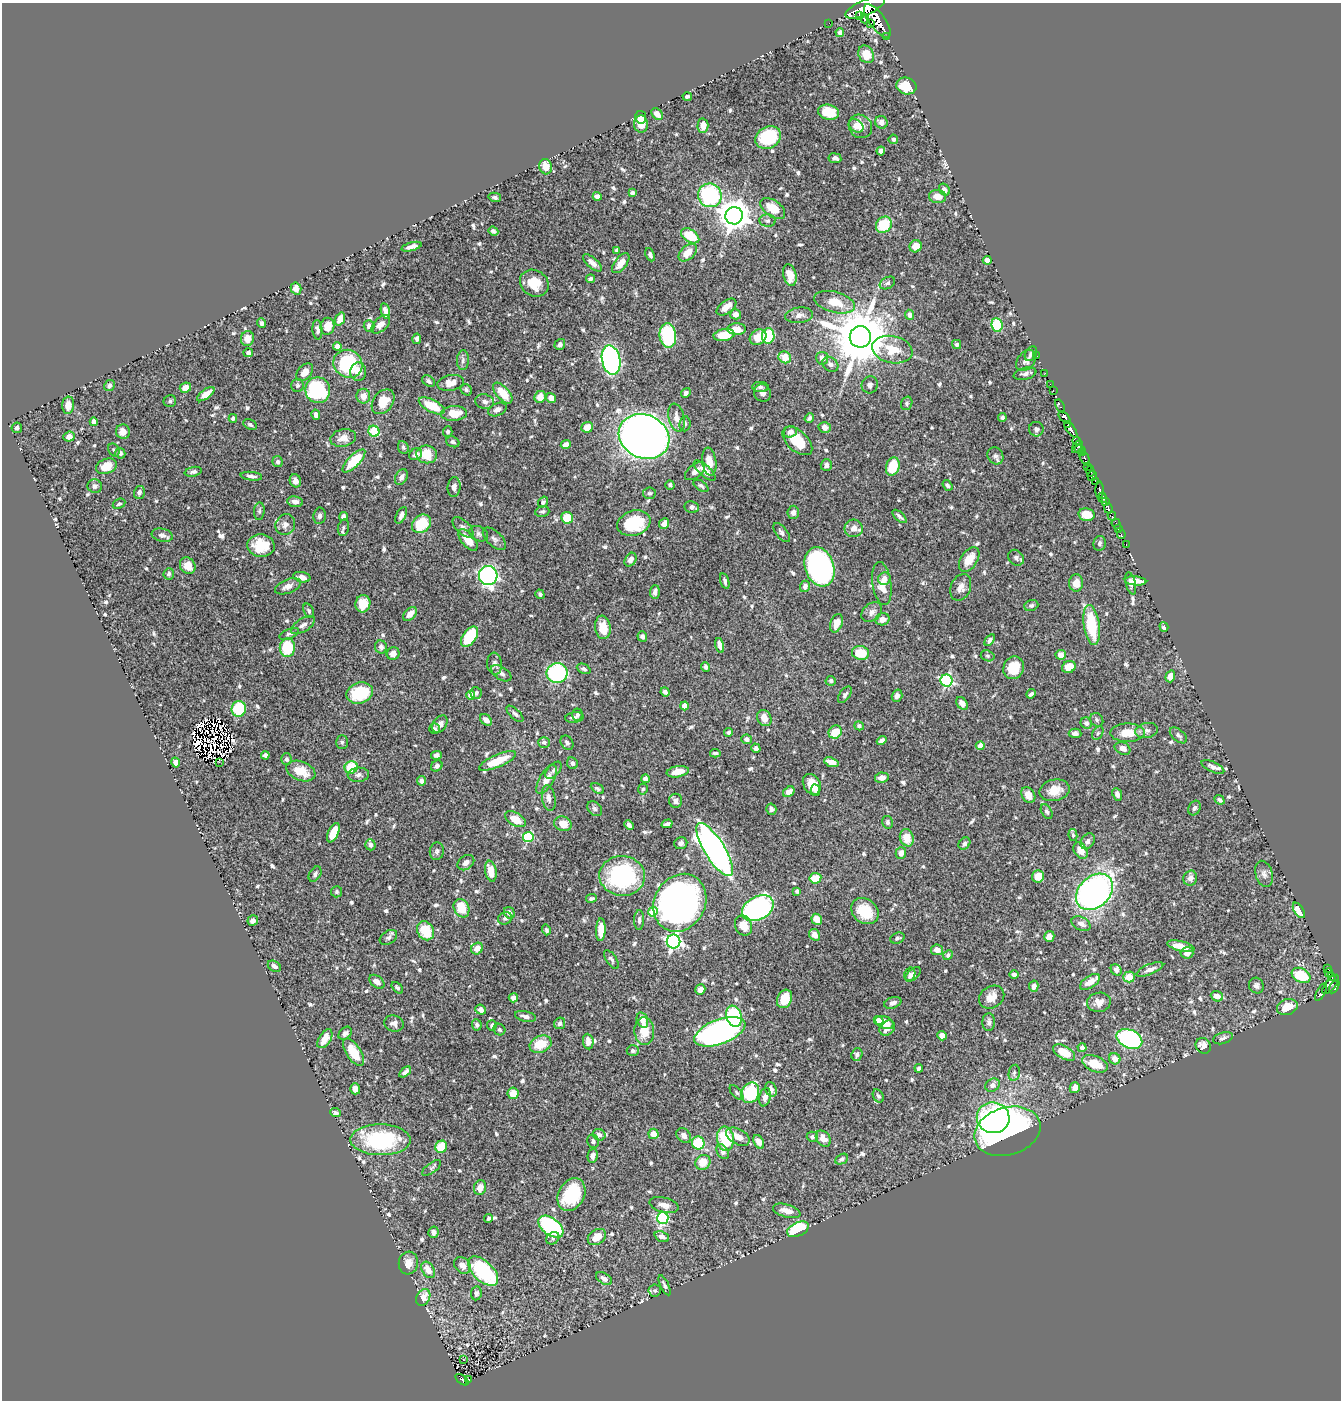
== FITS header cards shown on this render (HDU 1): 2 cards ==
NAXIS1  =                 1339
NAXIS2  =                 1398

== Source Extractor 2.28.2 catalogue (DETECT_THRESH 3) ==
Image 1339 x 1398 px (HDU 1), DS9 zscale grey, 1 PNG px = 1 image px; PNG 1343 x 1402 px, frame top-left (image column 1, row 1398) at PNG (2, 3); each listed source drawn as its Kron ellipse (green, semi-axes under 4 px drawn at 4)
Background 0.874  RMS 0.015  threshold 0.045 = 3 sigma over >= 5 px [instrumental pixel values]
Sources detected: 776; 13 with non-positive FLUX_AUTO (blend fragments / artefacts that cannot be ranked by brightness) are neither listed nor drawn; of the other 763, the 500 brightest by FLUX_AUTO listed and drawn (263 fainter detections omitted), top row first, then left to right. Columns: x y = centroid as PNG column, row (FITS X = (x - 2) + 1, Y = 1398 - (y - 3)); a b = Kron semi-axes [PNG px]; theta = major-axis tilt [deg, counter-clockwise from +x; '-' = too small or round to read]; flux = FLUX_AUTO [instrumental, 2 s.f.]
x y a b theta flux
865 7 21 7 23 3400
860 15 4 2 - 180
865 19 5 4 - 280
877 21 20 8 -54 2100
829 23 2 2 - 4.2
871 24 4 3 - 160
840 33 4 4 - 3
886 36 3 2 - 38
866 54 9 7 -59 18
906 86 10 8 -14 31
687 97 5 3 - 2.2
829 112 10 7 -13 27
657 114 7 5 -47 8.2
641 117 6 5 - 9
881 122 7 6 - 6.6
641 124 8 7 - 15
703 126 7 5 89 8.8
856 126 8 6 -40 5.1
860 126 12 11 - 13
768 137 13 10 28 57
893 139 5 4 - 2.5
881 151 4 4 - 3.8
835 158 6 5 - 3.9
546 167 8 6 -74 14
944 190 6 5 - 4.1
632 193 4 3 - 2.2
710 195 12 11 - 110
597 196 4 4 - 5.3
937 196 8 6 -8 9.1
495 197 6 4 -14 2.4
773 208 14 8 -36 22
734 216 8 8 - 1600
767 221 8 6 -4 2.2
884 225 9 7 48 31
493 231 5 4 - 2.4
690 236 10 6 -34 34
916 246 6 6 - 13
411 247 10 4 16 5
617 250 4 3 - 2.2
688 252 11 6 42 16
650 255 7 4 -66 3
987 260 4 4 - 13
592 263 12 5 -42 5.5
621 263 12 6 52 10
790 275 11 6 -77 16
591 279 4 3 - 2.8
534 283 15 12 -33 23
887 283 8 5 30 2.7
296 288 6 5 - 8.9
835 302 21 10 -15 20
726 307 11 6 36 9.9
385 311 8 4 -78 4.8
736 314 5 5 - 5.4
799 315 14 7 7 6.5
909 315 5 4 - 4.9
340 319 7 4 69 9.6
262 323 4 4 - 2.7
381 324 11 6 44 7.2
997 325 7 5 -83 40
327 326 8 7 - 12
369 326 6 5 - 4.6
737 329 9 5 1 15
317 330 10 5 -88 3.4
668 335 12 8 -83 92
724 335 10 6 10 23
768 336 8 6 84 41
758 337 9 7 35 17
860 337 11 10 - 8600
247 339 7 6 - 9.4
417 339 5 4 - 3.1
560 344 6 5 - 3.3
957 345 4 4 - 2.7
337 346 4 4 - 7.3
892 350 20 13 -12 23
248 353 5 4 - 3.2
1031 354 8 5 58 2.8
1037 356 2 2 - 2.5
785 357 6 5 - 19
822 358 6 6 - 7.9
463 360 10 6 88 3.2
611 360 15 9 -78 270
1026 360 12 8 49 5.1
348 364 15 13 -36 79
830 364 9 6 -37 3.7
305 372 10 6 47 9.2
358 372 9 8 - 7.4
1045 373 2 2 - 11
1025 374 11 6 13 4
428 381 7 5 -39 2.5
451 383 13 7 11 10
1050 384 2 2 - 11
870 385 9 8 - 3.4
109 386 6 5 - 2.7
298 386 6 6 - 2.2
760 387 8 5 -2 2.7
185 388 6 5 - 7.7
318 390 13 12 - 110
466 390 6 5 - 2.1
1053 390 2 2 - 15
503 393 13 6 -49 22
686 393 5 4 - 2.4
762 393 9 8 - 4.9
206 394 10 4 37 9.7
363 396 7 6 - 9.4
540 397 6 5 - 10
551 398 5 5 - 8.5
170 401 6 6 - 2.3
383 402 14 10 53 20
485 402 9 7 -15 4.4
907 403 7 5 71 2.3
68 405 8 6 85 12
432 406 14 6 -27 28
1060 406 7 3 -60 23
497 409 10 6 24 5.2
454 413 13 7 3 21
316 415 5 4 - 3.9
1002 417 4 4 - 2.5
1065 417 7 4 -47 730
233 418 4 4 - 2.4
676 418 14 8 -76 7.4
809 418 5 3 - 2.3
94 422 4 4 - 7.4
685 424 7 5 85 2.8
250 425 7 5 -27 2.4
1068 425 3 2 - 250
587 427 6 5 - 13
825 427 6 5 - 6
17 428 5 5 - 2.5
1036 429 7 7 - 3.1
1071 429 10 4 -54 990
374 431 6 5 - 47
123 432 7 7 - 7.3
448 432 5 4 - 2.3
790 432 7 5 19 4.7
644 436 26 21 -24 1300
69 437 6 5 - 7.5
343 438 13 8 12 9.4
797 441 18 10 -42 31
1076 441 4 3 - 70
453 442 7 5 -21 2.2
566 445 5 4 - 7.2
403 447 6 5 - 2
1077 447 7 3 55 250
114 450 7 5 -61 2.2
1080 450 5 3 - 140
120 453 5 5 - 3.8
1082 453 4 3 - 150
416 454 7 5 31 2.8
427 454 10 9 - 23
995 456 9 7 -56 4.1
1085 458 8 3 -63 240
354 461 15 6 46 35
709 461 14 7 -82 11
278 462 6 5 - 2.6
826 465 6 5 - 4.7
106 466 11 7 20 17
893 466 9 6 72 28
1087 466 4 3 - 63
695 471 12 6 39 6
705 471 14 5 -42 9.7
1090 471 5 3 - 90
193 472 9 5 12 2.8
251 476 11 4 -7 4
1092 476 5 2 - 360
401 477 8 5 62 4.3
295 481 6 5 - 5
1095 481 3 2 - 130
670 485 5 4 - 2.4
947 485 6 4 -54 2.1
95 486 7 6 - 3.6
701 486 8 4 -35 2.6
454 487 10 6 85 4.7
1100 490 8 4 -90 490
139 492 6 5 - 4
649 493 6 6 - 2.3
1102 498 5 4 - 870
1105 501 4 3 - 380
295 502 8 5 -7 4.7
543 502 6 4 53 2.3
119 504 7 4 26 2.1
692 507 7 6 - 3.1
1108 509 5 3 - 170
259 511 9 5 84 2.2
542 512 7 5 17 2.2
793 512 7 6 - 5.3
401 515 9 5 63 4.4
1087 515 8 6 -11 17
320 516 8 6 81 3.4
899 516 8 4 -42 3
1112 516 5 3 - 120
343 517 4 4 - 3.8
567 518 6 6 - 21
634 523 17 12 19 53
421 524 10 8 39 33
664 524 5 4 - 7.5
1116 524 5 3 - 63
285 525 11 9 61 5.7
463 527 13 6 -45 3.7
343 528 8 5 79 2.5
854 528 9 9 - 7.2
1118 529 2 2 - 9.7
782 532 11 5 -52 3.7
479 534 10 7 -27 3.1
162 535 10 6 -12 4.6
1121 535 4 2 - 20
494 539 14 7 -43 4.3
468 540 13 6 -50 15
1100 543 7 6 - 2.8
1126 544 2 2 - 7.7
261 546 14 11 -5 28
1016 558 9 7 -47 3.6
969 559 14 8 56 16
630 560 7 5 59 6.1
188 566 9 7 -59 12
819 567 20 14 -71 320
169 574 6 5 - 2.2
488 575 9 9 - 300
302 577 9 5 -12 6.9
884 579 6 6 - 6.4
725 581 8 3 -73 2.5
1136 581 11 4 -5 8.4
882 583 22 9 -82 15
1076 583 8 7 - 11
1131 583 11 5 -76 4
288 586 14 7 22 6.5
805 586 6 5 - 5
961 587 14 10 67 7.1
655 592 7 5 87 5
540 594 5 4 - 2.4
363 604 8 7 - 17
1031 605 7 5 20 2.3
309 611 7 5 -62 2
872 612 11 8 43 5.2
410 614 8 5 43 7.7
882 619 7 6 - 7.7
836 623 9 6 71 9.8
303 625 13 6 33 4.8
1092 625 20 8 -82 49
603 627 12 7 -82 15
1164 627 5 3 - 4.7
289 634 10 5 23 2.6
642 636 5 5 - 3.4
469 637 11 6 56 45
990 640 7 4 53 3.1
720 645 7 3 -76 5.1
381 647 6 6 - 3.8
287 648 9 7 88 47
860 653 9 6 -12 23
393 654 6 6 - 8.8
1061 655 5 5 - 7.6
988 656 7 5 -18 2.1
494 664 11 7 -84 4.7
705 667 5 4 - 2.8
1069 667 7 6 - 16
1014 668 12 10 65 27
584 669 7 4 -23 2.6
501 673 11 6 -34 4.3
557 673 10 10 - 130
1170 676 6 4 73 9.9
831 681 5 5 - 2.2
946 681 6 6 - 150
665 692 4 4 - 3.5
360 693 14 10 17 45
476 693 6 5 - 2.6
1031 694 5 3 - 2.1
471 695 4 4 - 15
845 695 9 5 54 2.7
897 696 6 5 - 4.2
962 703 7 5 -53 6.3
684 706 4 4 - 11
239 709 8 7 - 52
515 714 10 5 -43 3.3
577 715 6 5 - 2.7
574 717 9 5 6 3.2
764 718 8 6 -58 9.9
486 720 7 5 -44 7
1097 720 7 6 - 2.4
1086 723 6 5 - 3.5
440 724 9 6 56 4.9
859 726 5 4 - 2.2
434 729 5 5 - 2.1
1147 730 12 7 11 4.9
729 732 4 4 - 3.2
835 732 7 6 - 23
1075 733 6 4 -2 3.8
1098 733 7 5 59 2.1
1127 733 17 9 0 19
1178 735 10 5 -41 2.9
747 739 5 4 - 3.4
882 741 5 4 - 3.9
342 742 7 5 90 2
544 742 6 5 - 2.4
567 743 7 6 - 3.1
980 746 4 4 - 11
756 748 5 4 - 3
1123 748 8 6 -25 6.5
715 753 5 3 - 2.3
265 755 4 4 - 2.4
436 755 5 4 - 3
287 759 6 5 - 3
497 761 20 6 23 26
175 762 5 4 - 5.4
219 762 3 2 - 5.4
831 762 7 4 -19 9.3
572 763 6 5 - 3.5
437 766 6 5 - 3.7
351 767 7 6 - 31
1213 767 12 5 -25 4.7
554 770 10 5 48 2.8
301 771 15 9 -22 18
678 772 11 5 10 14
358 775 11 7 5 4.3
882 778 7 5 11 6
547 779 16 7 59 11
645 779 4 4 - 4.2
421 781 5 4 - 4
812 784 11 8 -60 15
597 788 7 4 -28 2.5
643 789 5 4 - 2
816 790 6 4 -79 3
1055 790 15 10 13 14
789 792 6 4 34 6.7
1117 794 7 4 -67 4.2
1028 795 8 6 -56 10
549 798 13 6 -80 6.2
1220 800 5 4 - 2.2
676 801 7 6 - 4.4
1194 808 7 5 64 2.8
595 809 8 6 -45 2.7
771 809 5 5 - 2.9
1047 812 8 5 -61 2.3
515 819 11 6 -30 15
887 822 6 5 - 2.7
563 824 9 7 -17 13
667 824 5 3 - 3.2
629 825 5 4 - 3
333 833 10 5 66 19
1073 835 6 4 -79 2
528 837 5 5 - 64
907 838 9 6 -73 16
1088 841 8 6 56 4.8
681 843 6 6 - 2.9
964 844 6 5 - 3.6
370 845 5 5 - 3.2
715 850 30 10 -58 490
437 851 9 7 83 2.8
1081 851 9 6 -58 13
901 853 6 5 - 8
466 863 9 7 37 4.6
491 871 10 5 -79 14
315 874 8 5 58 2.8
1264 874 13 8 -74 5
622 876 23 20 -5 130
1038 876 6 6 - 14
815 878 6 5 - 21
1190 878 7 6 - 4.9
797 891 4 3 - 3.1
337 892 5 5 - 2.1
1094 892 21 15 44 380
591 898 5 3 - 2.3
680 903 30 25 60 410
461 908 9 7 -63 21
758 908 17 11 28 360
1299 910 8 4 -57 16
865 911 15 12 -39 33
653 912 5 5 - 30
509 913 6 5 - 5.2
505 918 7 6 - 2.7
817 919 5 5 - 13
639 920 10 5 89 3.9
253 921 5 5 - 4.7
1081 924 10 6 -27 5.7
743 925 10 8 -67 15
546 930 5 4 - 2
601 930 11 4 88 17
426 931 10 8 -57 28
815 935 6 5 - 7
1049 936 5 5 - 9.3
388 937 9 6 35 3.7
897 938 7 5 21 2.4
673 942 7 7 - 260
1181 946 14 5 -14 13
477 949 6 5 - 10
937 950 6 5 - 6.4
1187 953 6 5 - 6.8
948 955 5 4 - 2.4
611 959 11 5 -56 3.1
274 966 7 5 -31 4.4
1150 969 14 5 22 5
1327 969 4 3 - 29
1116 970 6 5 - 3
1329 972 4 2 - 31
910 974 7 5 75 2.1
913 974 9 5 42 4.1
1014 974 5 4 - 3.5
1301 975 10 7 -29 41
1129 977 5 5 - 15
1332 977 3 3 - 47
377 982 9 5 -40 5.7
1090 982 11 6 33 9.1
1331 984 12 5 51 480
1034 986 5 4 - 4.9
1256 986 8 7 - 3.4
1334 987 7 4 57 430
397 988 7 4 -47 2.4
700 989 5 4 - 5.8
1321 992 10 3 61 39
1217 996 6 5 - 8.6
992 997 13 10 32 11
513 998 4 4 - 5.4
785 999 9 7 64 21
1099 1002 12 9 10 9.1
893 1003 9 5 19 4.2
1287 1007 10 7 18 16
481 1010 5 5 - 4.3
525 1016 11 5 -12 4.2
734 1016 11 7 -71 93
642 1020 8 5 -74 9.5
878 1020 5 4 - 5.2
989 1022 9 6 89 3.2
394 1023 10 8 -18 4.8
560 1023 6 5 - 2.8
884 1023 10 6 -23 18
477 1025 6 5 - 2.7
492 1025 5 5 - 2.1
887 1028 8 6 41 7.4
499 1030 6 5 - 2.4
644 1031 14 10 -87 19
720 1032 27 12 20 380
345 1033 7 5 45 3.8
942 1036 5 4 - 6.4
1223 1038 10 5 17 3.2
325 1039 10 6 57 14
1129 1039 13 9 -25 180
588 1042 8 5 -83 7.1
541 1044 11 8 21 22
1203 1046 8 7 - 9.9
1082 1048 4 4 - 4.6
633 1051 6 5 - 3.1
353 1052 15 7 -58 24
1064 1052 12 6 -29 21
857 1054 6 5 - 3.4
1115 1059 6 5 - 8.6
1095 1064 13 7 -23 26
919 1068 4 4 - 2.7
405 1072 7 3 40 4.1
1014 1073 8 5 79 2.9
993 1085 7 6 - 4.7
1075 1088 5 5 - 7.9
355 1089 5 5 - 6.9
771 1089 7 5 -69 5.5
513 1093 5 5 - 12
737 1093 9 4 -49 2.2
750 1093 11 8 66 71
878 1096 7 5 -60 2.1
765 1097 9 5 78 5.5
336 1113 5 4 - 2.7
993 1118 16 15 - 110
1007 1131 34 24 16 540
653 1134 5 5 - 11
599 1135 6 5 - 3.6
684 1135 8 6 -48 6
738 1137 13 7 -30 8.7
812 1137 5 5 - 2.8
725 1139 12 8 -82 46
823 1139 9 6 -53 8.8
380 1140 30 15 -1 110
593 1141 7 6 - 2.4
759 1142 7 5 -62 7.2
698 1143 6 6 - 45
441 1147 6 5 - 26
723 1152 8 5 -60 3.8
593 1156 7 5 78 5.5
842 1159 7 5 28 2.6
703 1162 8 7 - 15
432 1168 11 5 37 2.1
480 1188 7 6 - 9.1
571 1194 17 13 63 56
664 1205 15 7 -15 7.3
787 1211 14 6 -16 8.9
488 1218 4 4 - 2.4
663 1218 6 5 - 120
551 1227 14 8 -36 150
798 1229 11 7 24 59
433 1232 5 5 - 4.1
597 1237 10 7 35 15
662 1237 7 5 -22 5
553 1238 7 5 39 2.9
408 1263 11 9 82 9.9
462 1265 9 7 -48 6.7
428 1270 9 6 -59 10
483 1271 18 10 -43 92
604 1279 9 5 -32 3.9
665 1285 11 4 -64 2.4
655 1290 6 6 - 2.3
476 1293 7 5 81 2.9
423 1297 9 6 61 11
463 1359 3 2 - 2.1
469 1379 3 3 - 6.7
462 1380 8 4 -37 21
At the frame edge (FLAGS 8, measured only in part): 1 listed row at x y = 865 7
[263 fainter detections neither listed nor drawn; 13 non-positive-flux detections neither listed nor drawn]